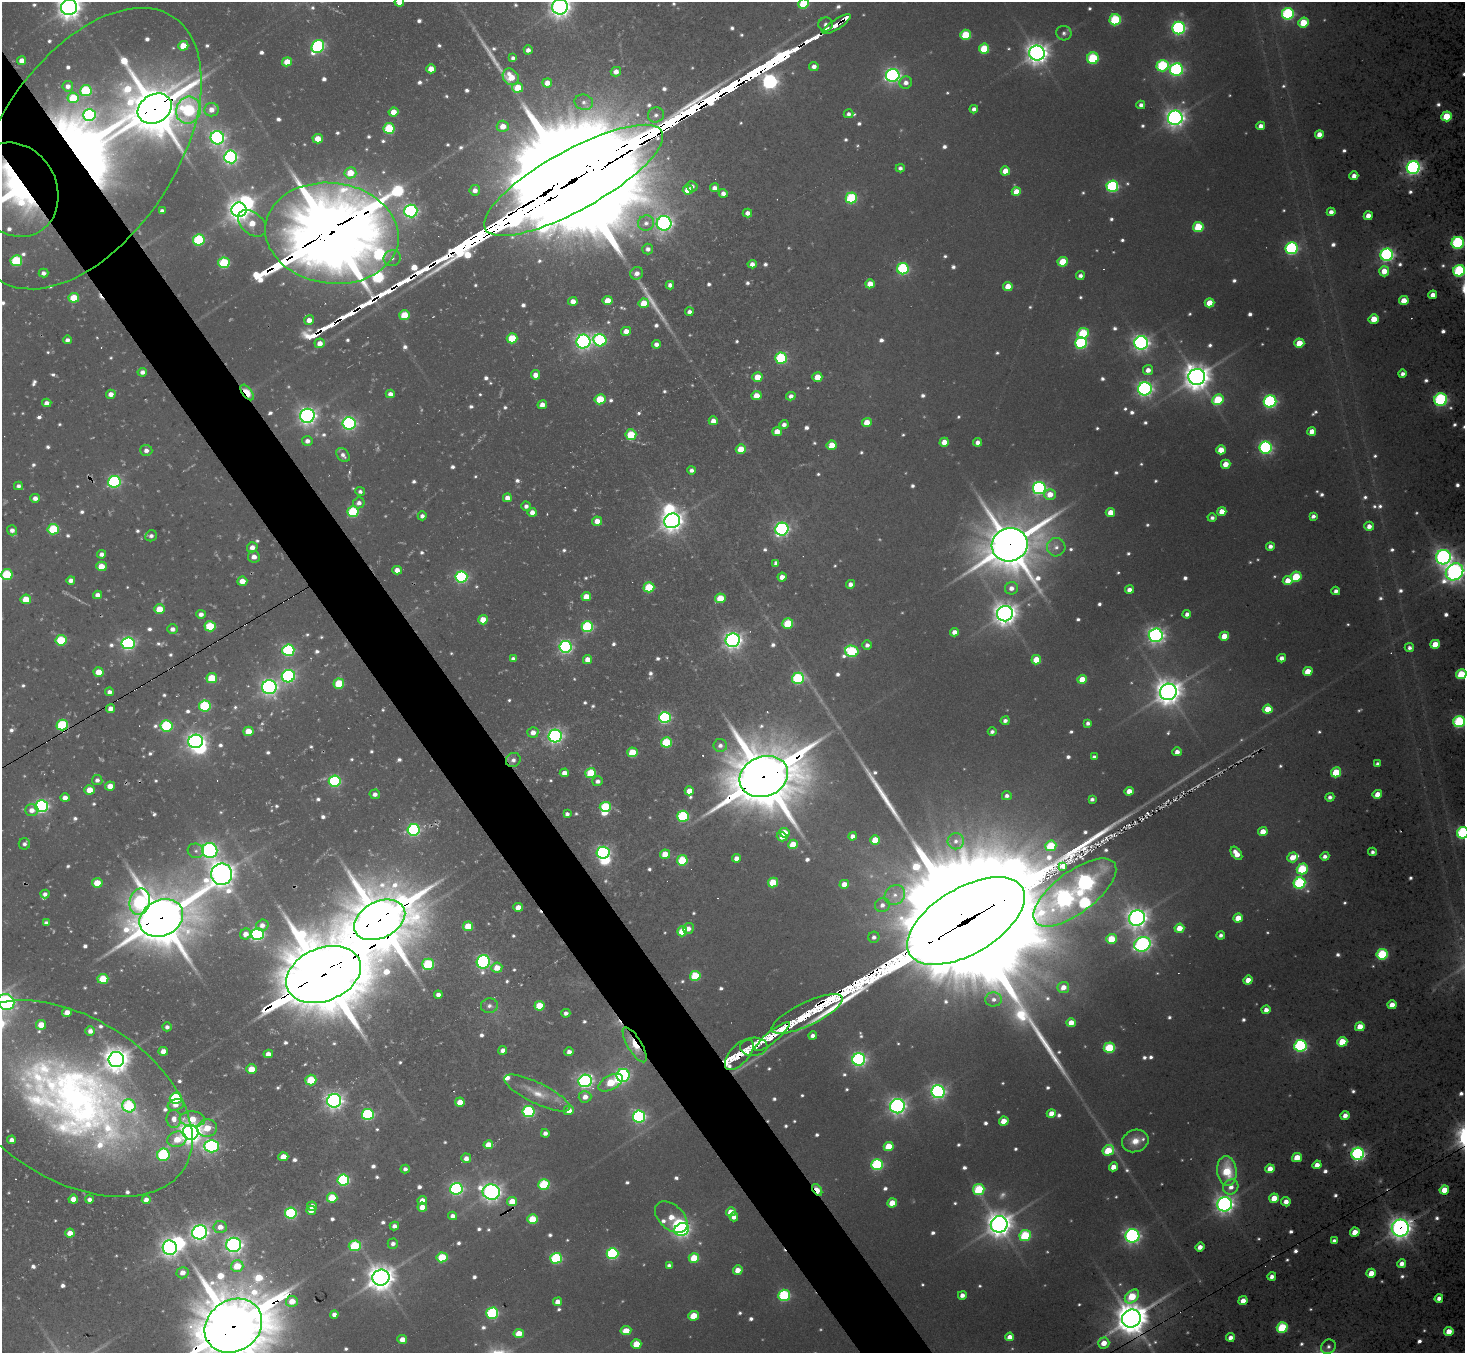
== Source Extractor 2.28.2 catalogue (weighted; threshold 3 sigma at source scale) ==
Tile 11 of 4 x 4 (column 3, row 3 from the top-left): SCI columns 2928-4390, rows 1643-2993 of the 5854 x 5848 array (HDU 1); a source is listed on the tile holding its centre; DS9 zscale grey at full resolution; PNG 1467 x 1355 px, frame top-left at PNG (2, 2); each listed source drawn as its Kron ellipse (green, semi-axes under 4 px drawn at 4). Shown black and unused: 5% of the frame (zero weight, under 3 of 6 exposures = <1% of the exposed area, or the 3 px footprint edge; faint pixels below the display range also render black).
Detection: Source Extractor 2.28.2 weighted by HDU 2 'WHT'; one run over the whole footprint, this tile lists its part. Background -0.0452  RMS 0.053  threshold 0.217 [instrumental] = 3 sigma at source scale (4.09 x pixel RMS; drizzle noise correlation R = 1.36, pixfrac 0.8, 0.05/0.05 arcsec/px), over >= 5 px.
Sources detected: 870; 25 too faint to see at this stretch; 8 inside a brighter object's white glare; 9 cosmic-ray / hot-pixel residue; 3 long thin detections or spike segments (spike, bleed or trail) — neither listed nor drawn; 18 inside a brighter listed object's ellipse — not listed separately; of the other 807, all 500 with FLUX_AUTO >= 14.1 (the completeness limit of this list) listed and drawn (307 fainter detections not listed), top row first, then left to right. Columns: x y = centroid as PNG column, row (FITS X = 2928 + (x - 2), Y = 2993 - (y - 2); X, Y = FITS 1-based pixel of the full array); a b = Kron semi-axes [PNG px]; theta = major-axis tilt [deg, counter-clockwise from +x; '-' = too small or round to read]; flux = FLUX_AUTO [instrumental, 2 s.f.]
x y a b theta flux
399 2 5 4 - 41
804 4 5 5 - 220
69 7 8 8 - 4000
560 7 8 7 - 2900
1288 14 6 6 - 600
1115 20 6 5 - 380
1303 23 5 5 - 140
826 24 7 7 - 25
837 24 16 5 33 58
1179 28 6 6 - 930
1064 33 8 7 - 17
966 35 5 5 - 190
183 46 5 5 - 88
318 46 7 6 - 740
984 49 5 5 - 180
528 50 4 4 - 23
1037 53 8 7 - 3500
513 58 4 4 - 15
1093 58 6 5 - 300
22 61 4 4 - 37
287 62 5 4 - 68
814 66 4 4 - 25
1162 66 6 5 - 410
431 69 5 4 - 55
1176 69 6 6 - 830
616 72 5 4 - 30
893 75 7 6 - 1300
511 77 9 7 -47 91
547 83 5 4 - 38
906 83 6 6 - 26
68 86 5 5 - 23
518 88 5 5 - 100
86 91 6 5 - 300
73 98 6 5 - 150
584 102 9 7 -15 21
1141 105 4 4 - 19
155 109 18 14 31 22000
974 109 4 4 - 21
188 110 14 12 70 460
211 110 7 6 - 39
393 112 5 4 - 49
849 114 5 4 - 17
89 115 6 6 - 520
656 115 8 7 - 20
1447 116 5 5 - 140
1175 118 7 7 - 2300
503 126 6 5 - 53
1261 126 4 4 - 29
389 128 5 5 - 260
1319 134 4 4 - 47
217 138 7 6 - 1300
318 139 5 4 - 68
86 149 158 89 56 4100
231 157 6 6 - 1200
900 168 4 4 - 16
1413 168 6 6 - 1400
1005 171 5 4 - 62
350 173 6 5 - 83
1354 176 4 4 - 31
573 180 101 30 29 240000
692 186 5 5 - 16
1112 186 6 5 - 610
714 188 4 4 - 27
15 190 49 41 -60 1000
475 190 5 5 - 26
688 190 5 4 - 81
1016 192 4 4 - 57
723 193 4 4 - 23
851 198 5 5 - 390
239 210 7 7 - 3200
162 211 4 4 - 18
411 211 6 6 - 970
1331 212 4 4 - 27
747 213 5 4 - 25
1368 216 4 4 - 44
252 223 16 11 -40 81
646 223 8 7 - 25
664 223 7 7 - 1500
1198 227 5 5 - 200
332 233 67 50 -8 54000
199 240 6 5 - 410
1458 243 6 6 - 620
1292 248 6 6 - 710
648 249 5 5 - 18
1387 255 6 6 - 1000
392 258 8 8 - 19
16 261 6 5 - 280
1063 262 5 5 - 140
224 263 5 5 - 330
752 264 4 4 - 24
903 269 6 5 - 520
1384 271 5 5 - 68
1459 271 6 5 - 510
44 273 5 4 - 18
637 273 6 6 - 25
1080 276 4 4 - 16
870 284 5 4 - 60
670 285 4 4 - 19
1008 286 5 4 - 62
1433 295 4 4 - 39
74 298 5 4 - 120
573 301 4 4 - 36
608 301 5 4 - 81
1404 301 5 4 - 74
644 303 5 4 - 93
1209 303 5 4 - 74
689 312 4 4 - 18
404 315 5 5 - 130
1374 319 5 4 - 67
309 320 5 4 - 35
626 331 5 4 - 37
1083 333 6 5 - 250
512 338 5 5 - 170
67 340 4 4 - 18
600 340 6 6 - 620
583 342 7 7 - 1500
320 343 5 5 - 34
1081 343 6 5 - 580
1141 343 7 6 - 1500
1299 343 5 4 - 88
656 344 4 4 - 23
781 358 6 5 - 430
1148 370 5 5 - 31
142 372 5 4 - 20
1402 374 4 4 - 20
536 375 5 4 - 40
757 377 5 4 - 68
817 377 5 4 - 67
1197 377 8 8 - 5400
1145 389 7 6 - 1300
247 392 9 4 -54 170
111 394 5 4 - 30
390 394 4 4 - 23
756 396 5 4 - 64
791 396 4 4 - 19
600 399 5 5 - 170
1218 400 6 5 - 210
1441 400 6 6 - 660
1270 401 6 6 - 730
47 403 4 4 - 24
542 405 4 4 - 35
307 416 7 7 - 1800
713 421 4 4 - 34
867 422 5 4 - 71
349 423 6 6 - 920
784 425 4 4 - 19
1312 431 4 4 - 43
777 432 5 4 - 49
631 435 5 5 - 140
307 441 5 5 - 23
944 442 5 4 - 50
978 442 4 4 - 25
832 445 5 4 - 90
1266 448 6 6 - 780
741 449 5 4 - 91
146 450 6 5 - 21
1221 450 5 4 - 74
343 455 8 5 -50 20
1226 464 5 4 - 52
691 470 4 4 - 17
114 482 6 6 - 600
18 486 4 4 - 16
1039 488 6 6 - 860
360 491 5 4 - 14
1050 494 6 5 - 54
35 498 5 4 - 25
507 498 4 4 - 35
359 503 6 5 - 22
526 506 4 4 - 17
1222 511 4 4 - 52
353 512 5 5 - 330
532 512 4 4 - 30
1110 512 5 4 - 57
422 516 4 4 - 17
1313 516 4 4 - 18
1212 518 4 4 - 15
597 521 5 4 - 43
672 521 8 7 - 3200
1369 526 5 4 - 29
53 529 5 5 - 230
782 529 6 6 - 1100
12 530 5 5 - 21
151 536 6 5 - 15
1010 545 18 16 16 18000
1270 546 4 4 - 22
252 547 5 5 - 29
1056 547 9 9 - 29
102 554 4 4 - 20
254 557 6 6 - 26
1443 557 7 7 - 1600
776 563 4 4 - 19
101 566 5 5 - 81
397 570 5 4 - 34
1455 572 9 8 - 2100
7 574 6 5 - 250
461 577 6 5 - 680
782 577 4 4 - 34
1296 577 5 5 - 190
71 580 4 4 - 22
1288 580 5 4 - 57
242 581 5 4 - 50
850 584 4 4 - 23
649 587 5 5 - 190
1011 588 6 6 - 27
1129 590 4 4 - 27
1336 591 4 4 - 19
98 595 4 4 - 27
586 596 5 4 - 55
720 598 5 5 - 100
26 599 5 4 - 90
159 609 5 4 - 90
201 614 4 4 - 22
1005 614 8 7 - 3600
1187 614 4 4 - 20
483 620 5 4 - 77
788 624 5 5 - 190
210 626 5 5 - 190
587 627 6 5 - 420
172 629 5 5 - 22
954 632 4 4 - 30
1156 635 7 6 - 1500
1224 636 5 4 - 69
61 640 5 5 - 220
733 640 7 7 - 1900
128 643 6 6 - 950
1435 644 5 4 - 89
867 645 5 4 - 18
565 647 6 6 - 960
1409 647 5 4 - 17
288 650 6 5 - 590
852 651 7 5 -14 370
1282 658 4 4 - 28
513 659 4 4 - 19
587 659 4 4 - 37
1036 660 5 4 - 100
1308 671 5 4 - 79
99 672 5 4 - 63
1461 674 5 5 - 190
288 676 7 6 - 860
212 678 5 5 - 150
798 678 6 5 - 410
1082 679 5 4 - 76
339 684 5 5 - 170
269 687 7 7 - 1500
109 692 4 4 - 19
1168 692 8 8 - 5100
205 706 6 5 - 360
111 709 4 4 - 29
1268 709 5 4 - 88
665 717 6 5 - 660
1005 721 4 4 - 19
1459 722 6 5 - 540
1088 723 4 4 - 16
62 725 6 5 - 350
167 726 6 5 - 410
248 731 5 4 - 73
533 732 5 5 - 36
992 732 4 4 - 14
555 736 6 6 - 1200
196 741 7 6 - 1800
666 742 5 5 - 240
720 745 7 6 - 21
632 752 5 5 - 130
1177 752 4 4 - 25
1094 757 4 4 - 15
513 760 7 6 - 20
1378 764 4 3 - 17
1336 772 5 5 - 170
564 773 4 4 - 34
591 773 5 5 - 210
764 776 25 20 23 34000
97 780 5 5 - 17
335 781 6 5 - 540
598 781 5 5 - 18
110 786 5 4 - 48
89 790 5 4 - 65
689 791 5 4 - 54
1129 791 4 4 - 40
375 794 5 4 - 21
1377 794 5 4 - 56
1007 796 5 4 - 18
1330 797 4 4 - 18
65 798 5 4 - 29
1092 799 4 3 - 15
42 806 6 6 - 950
605 807 5 5 - 290
32 810 7 6 - 31
567 814 4 4 - 15
683 816 6 5 - 440
414 830 6 6 - 730
1263 831 5 4 - 48
784 833 5 4 - 89
1463 833 6 5 - 610
853 836 4 4 - 22
782 837 5 4 - 39
875 840 5 4 - 90
956 841 8 8 - 26
24 844 5 5 - 16
793 844 5 4 - 110
1051 846 6 5 - 200
196 851 8 7 - 16
210 851 7 7 - 1400
1373 852 4 4 - 15
603 853 6 6 - 880
1236 853 7 4 -54 56
665 854 5 4 - 82
1325 856 4 4 - 20
1292 857 5 5 - 63
736 858 4 4 - 28
682 860 5 5 - 250
1063 867 4 3 - 200
1302 869 5 5 - 280
222 874 11 10 - 4900
773 882 5 5 - 160
97 883 5 4 - 87
1299 883 6 5 - 570
844 884 5 4 - 55
1075 892 49 21 37 4800
45 894 4 4 - 15
895 895 10 9 - 38
140 902 13 10 76 570
882 905 7 7 - 24
518 907 5 4 - 45
161 918 23 17 26 23000
1137 918 8 7 - 2700
1238 918 5 4 - 74
380 920 27 18 27 34000
966 921 65 33 31 390000
46 923 4 4 - 16
262 925 6 5 - 23
468 926 5 4 - 90
688 928 5 5 - 27
1179 928 5 4 - 71
682 931 5 5 - 130
246 934 6 5 - 32
257 934 6 6 - 880
1221 935 4 4 - 17
874 937 5 5 - 18
1111 939 5 5 - 140
1142 944 8 7 - 1300
1382 954 5 5 - 360
483 962 7 6 - 860
428 964 6 5 - 300
497 968 5 5 - 60
323 974 39 26 22 50000
695 976 5 5 - 210
103 979 5 5 - 170
1248 980 5 4 - 55
1063 987 6 5 - 40
438 995 4 4 - 19
994 999 8 7 - 23
6 1002 8 7 - 1200
1392 1005 4 4 - 47
489 1006 8 7 - 19
539 1006 5 5 - 120
1266 1010 4 4 - 29
67 1012 5 4 - 38
566 1013 4 4 - 16
807 1014 39 11 25 240
1071 1023 5 4 - 51
41 1025 5 5 - 63
167 1027 4 4 - 15
1360 1027 5 4 - 75
90 1031 5 4 - 24
813 1036 4 4 - 22
772 1037 22 5 39 100
1342 1042 5 4 - 130
635 1045 20 7 -59 110
1300 1046 6 6 - 710
754 1047 13 9 4 86
1109 1048 5 5 - 260
503 1050 4 4 - 25
163 1051 5 4 - 38
569 1052 4 4 - 22
268 1054 4 4 - 31
739 1055 18 9 48 120
116 1059 8 7 - 4400
859 1059 6 6 - 1100
251 1069 5 4 - 73
623 1075 6 6 - 810
311 1080 5 5 - 140
585 1081 7 6 - 1200
611 1083 13 7 28 190
938 1092 6 6 - 1100
537 1093 36 10 -26 82
585 1097 6 5 - 35
176 1098 6 5 - 430
72 1099 132 81 -32 2800
334 1101 7 6 - 2000
460 1102 5 4 - 57
176 1105 8 5 19 29
129 1106 7 6 - 270
897 1106 7 7 - 1500
569 1110 5 5 - 36
528 1112 6 5 - 490
1051 1113 4 4 - 44
368 1114 6 5 - 550
1345 1115 4 4 - 31
639 1116 6 6 - 910
174 1119 9 7 -90 36
192 1119 13 7 -4 76
1004 1121 5 4 - 65
207 1128 10 8 2 91
190 1132 8 7 - 3500
545 1133 4 4 - 20
177 1139 10 7 19 75
12 1140 4 4 - 24
1135 1141 13 11 20 59
488 1145 5 4 - 75
211 1146 7 6 - 930
889 1146 5 4 - 120
1108 1150 6 5 - 170
1358 1154 6 6 - 940
163 1155 6 6 - 360
283 1157 5 4 - 63
1297 1157 5 4 - 93
466 1158 5 5 - 27
877 1165 6 5 - 530
1317 1165 4 4 - 39
1113 1167 4 4 - 47
405 1169 4 4 - 16
1270 1169 4 4 - 47
1227 1171 15 10 -84 160
343 1180 6 5 - 540
544 1184 5 5 - 310
1231 1187 8 7 - 36
456 1189 6 6 - 880
979 1189 5 5 - 300
817 1190 6 4 -57 130
1444 1190 5 4 - 88
491 1192 8 7 - 1900
332 1198 5 5 - 160
1274 1198 5 4 - 72
73 1199 5 4 - 48
89 1199 4 4 - 19
146 1200 4 4 - 30
422 1200 5 4 - 29
512 1201 5 4 - 75
1286 1202 5 4 - 26
892 1203 5 4 - 84
1225 1204 7 7 - 2000
312 1206 5 4 - 22
422 1207 5 4 - 51
311 1210 5 4 - 47
731 1212 5 4 - 52
291 1213 6 5 - 490
453 1216 4 4 - 23
671 1217 19 12 -42 74
734 1217 4 4 - 26
532 1219 5 5 - 150
999 1224 8 8 - 4500
394 1226 4 4 - 20
220 1227 7 6 - 40
1400 1228 9 8 - 2400
682 1229 7 6 - 1000
200 1232 7 7 - 1800
1355 1232 5 4 - 62
70 1233 5 4 - 46
1025 1235 6 5 - 310
1132 1236 7 6 - 1200
1334 1241 4 4 - 16
393 1244 5 5 - 18
234 1245 7 7 - 1700
355 1246 6 5 - 270
1200 1247 5 4 - 33
170 1248 7 7 - 1900
612 1254 6 5 - 530
442 1257 5 5 - 200
556 1258 6 5 - 440
694 1258 5 5 - 130
1402 1264 4 4 - 30
669 1265 4 4 - 16
237 1266 6 5 - 110
738 1270 5 4 - 48
182 1273 6 5 - 34
1371 1273 5 4 - 61
1272 1277 4 4 - 24
381 1278 8 8 - 5000
784 1295 6 6 - 430
962 1295 4 4 - 28
1132 1296 8 5 44 180
1439 1298 4 4 - 24
292 1301 6 5 - 69
1243 1301 4 4 - 41
558 1302 4 4 - 39
492 1313 6 5 - 520
334 1314 4 4 - 23
693 1316 5 4 - 110
1131 1318 10 8 33 8200
233 1326 30 25 34 39000
1282 1327 5 5 - 290
626 1331 5 4 - 66
1449 1332 5 4 - 63
519 1333 5 4 - 73
1010 1337 4 4 - 37
1230 1337 4 4 - 29
402 1339 5 4 - 38
1104 1343 5 5 - 60
636 1344 5 4 - 100
1328 1347 8 6 38 16
Overlapping masked pixels (flux is a lower limit): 24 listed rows (the first 20) at x y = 837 24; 155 109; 86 149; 573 180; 15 190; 332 233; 247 392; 1010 545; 62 725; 764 776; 161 918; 380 920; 966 921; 323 974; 807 1014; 772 1037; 635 1045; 754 1047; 739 1055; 72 1099
Isophote crosses this tile's border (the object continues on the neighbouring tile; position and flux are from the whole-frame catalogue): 13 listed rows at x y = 399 2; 804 4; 69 7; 560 7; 15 190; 1458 243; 1459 271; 1455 572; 1461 674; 1459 722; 1463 833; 6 1002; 233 1326